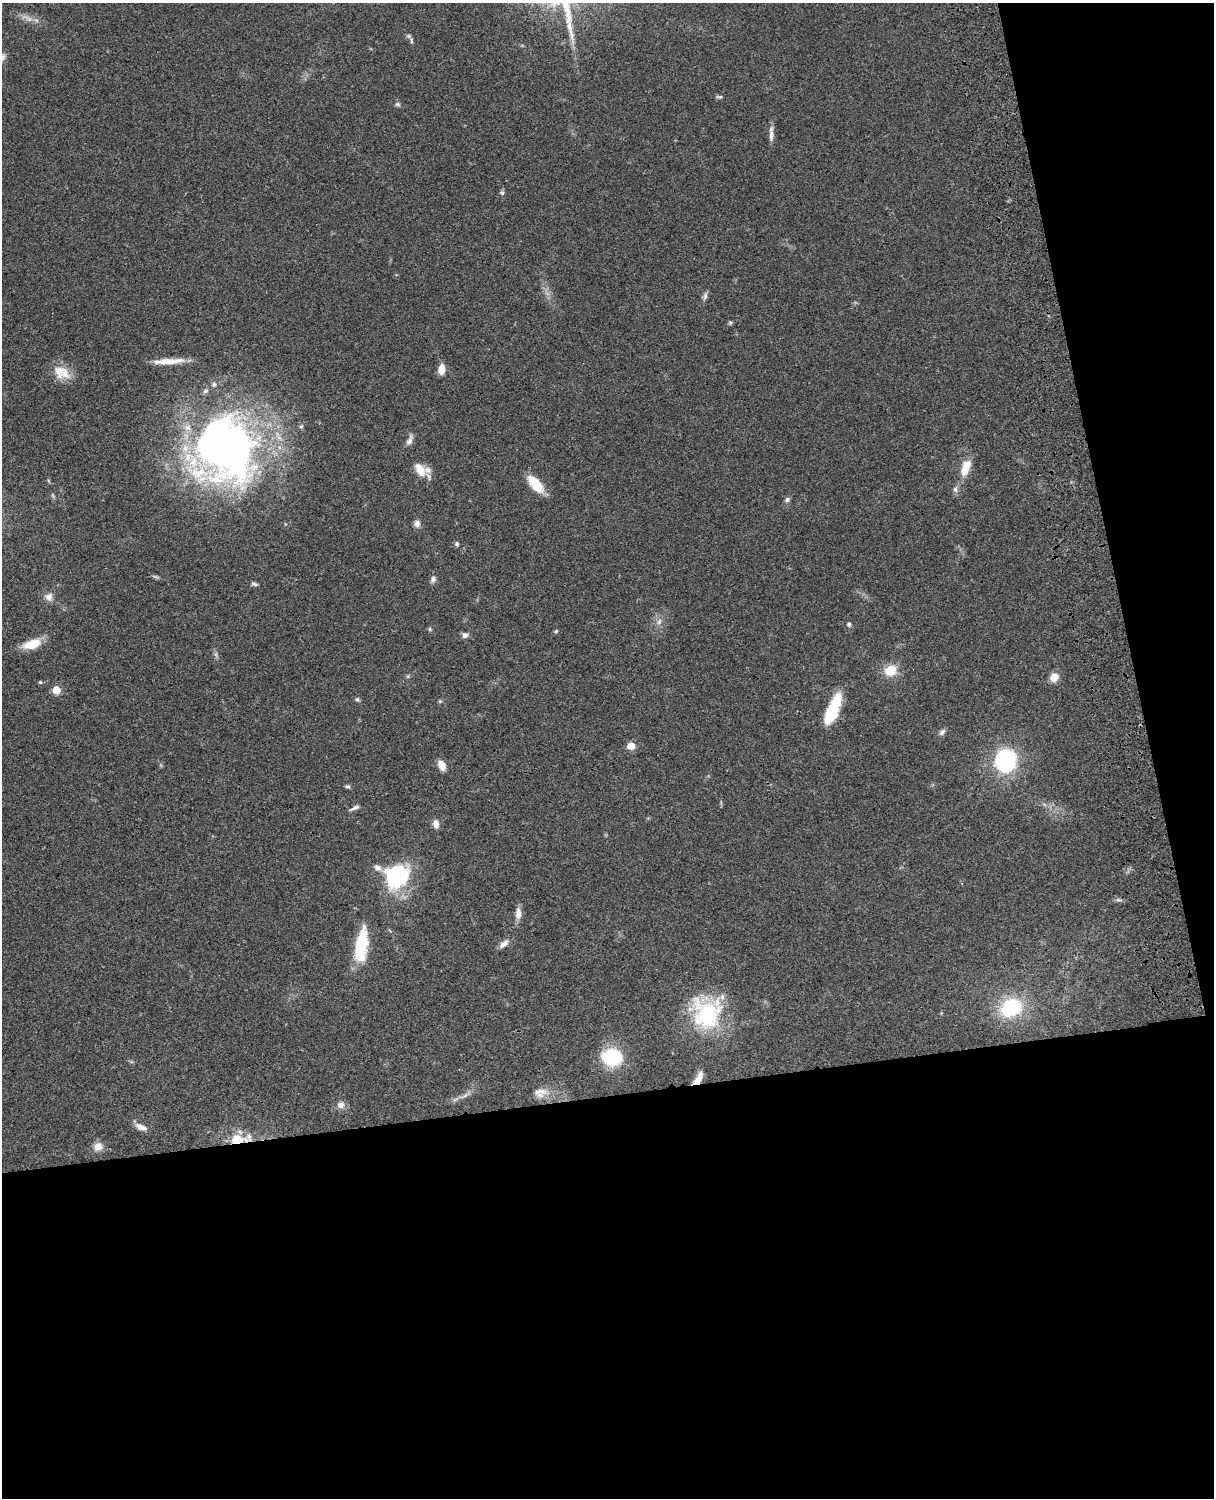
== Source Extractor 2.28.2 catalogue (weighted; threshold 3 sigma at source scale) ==
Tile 12 of 4 x 3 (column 4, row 3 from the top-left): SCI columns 3758-4969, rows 277-1772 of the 5087 x 4926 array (HDU 1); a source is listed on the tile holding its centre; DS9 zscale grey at full resolution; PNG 1216 x 1500 px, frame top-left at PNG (2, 3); no overlay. Shown black and unused: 33% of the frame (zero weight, under 3 of 4 exposures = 6% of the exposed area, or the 3 px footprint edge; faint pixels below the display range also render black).
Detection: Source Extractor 2.28.2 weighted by HDU 2 'WHT'; one run over the whole footprint, this tile lists its part. Background 0.0762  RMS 0.0058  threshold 0.0259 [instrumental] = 3 sigma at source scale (4.5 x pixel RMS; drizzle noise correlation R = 1.50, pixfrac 1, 0.05/0.05 arcsec/px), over >= 5 px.
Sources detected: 70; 2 too faint to see at this stretch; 2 inside a brighter object's white glare — not listed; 7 inside a brighter listed object's ellipse — not listed separately; the other 59 listed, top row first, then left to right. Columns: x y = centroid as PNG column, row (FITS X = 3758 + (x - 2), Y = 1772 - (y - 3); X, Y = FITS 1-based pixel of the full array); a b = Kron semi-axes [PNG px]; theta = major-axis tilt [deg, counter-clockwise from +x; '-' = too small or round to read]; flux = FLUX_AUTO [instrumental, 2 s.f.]
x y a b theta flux
27 18 21 6 -23 4.4
409 36 6 5 - 1.1
719 97 9 5 -9 1
398 104 7 5 -23 1.3
771 136 20 6 -88 3.2
502 193 6 5 - 1.1
705 296 11 5 74 1.8
730 322 6 5 - 0.85
167 361 36 8 2 10
442 369 9 6 85 6.9
65 373 21 12 -62 8.2
410 440 17 6 69 2.8
226 449 78 68 -78 320
965 468 21 10 69 10
420 470 19 11 -56 9.2
535 484 20 9 -50 16
955 489 9 7 -82 2
787 500 7 6 - 1.4
417 523 8 7 - 2.8
457 544 6 5 - 1.1
433 579 8 7 - 2.1
254 584 9 4 -19 1.2
49 597 11 10 - 3.5
659 622 9 6 64 2.3
849 624 6 5 - 1.4
430 629 6 5 - 0.85
556 631 6 3 45 0.67
465 635 9 7 32 2
32 644 23 11 17 11
890 670 12 10 25 12
408 676 6 4 45 0.77
1054 677 9 8 - 6.4
40 682 5 4 - 0.78
56 690 5 5 - 15
357 699 6 5 - 1.1
440 701 6 4 44 0.73
831 710 21 18 82 15
942 732 9 6 46 1.7
631 746 5 5 - 13
1005 761 23 20 76 55
442 765 11 7 -63 5.7
348 787 7 5 -30 1
354 808 15 5 23 2
436 824 11 7 -84 3.3
396 877 33 28 47 42
1119 900 10 5 -12 1.4
518 913 16 8 89 4.1
361 944 35 12 83 30
504 944 15 7 39 3.2
1011 1008 21 16 26 39
707 1014 37 34 -81 55
612 1057 21 18 -5 33
698 1078 18 7 60 5.5
540 1093 21 12 10 6.7
464 1096 18 4 30 3.1
341 1105 10 9 - 3.2
141 1127 16 7 -24 4.3
237 1138 23 11 -16 10
98 1146 11 10 - 5.3
Overlapping masked pixels (flux is a lower limit): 2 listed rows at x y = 698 1078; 237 1138